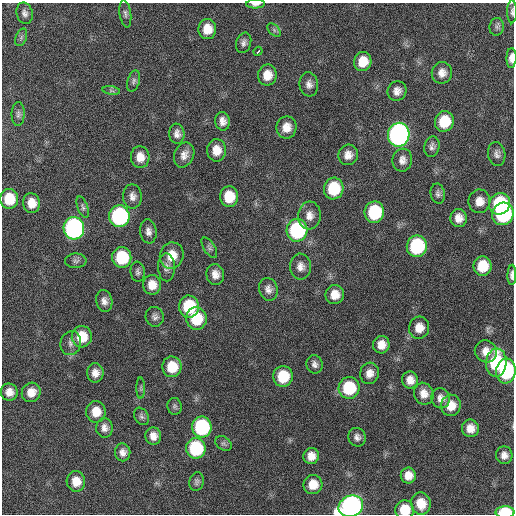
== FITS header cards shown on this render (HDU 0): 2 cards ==
NAXIS1  =                  512 / Axis length
NAXIS2  =                  512 / Axis length

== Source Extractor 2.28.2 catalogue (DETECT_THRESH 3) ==
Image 512 x 512 px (HDU 0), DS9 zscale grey, 1 PNG px = 1 image px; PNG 516 x 516 px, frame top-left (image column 1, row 512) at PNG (2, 3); each listed source drawn as its Kron ellipse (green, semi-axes under 4 px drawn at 4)
Background 119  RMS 11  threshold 34.3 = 3 sigma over >= 5 px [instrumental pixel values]
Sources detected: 107; all 107 listed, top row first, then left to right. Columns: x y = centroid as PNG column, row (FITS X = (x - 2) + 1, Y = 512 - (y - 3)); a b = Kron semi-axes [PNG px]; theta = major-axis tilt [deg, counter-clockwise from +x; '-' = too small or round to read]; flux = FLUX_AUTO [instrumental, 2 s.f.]
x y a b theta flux
256 4 9 4 3 2900
512 12 11 5 89 2200
25 13 11 8 -77 3600
125 14 14 5 -81 2500
497 27 9 7 81 2300
207 29 10 9 - 12000
274 30 8 5 -46 1800
21 37 9 5 71 2000
244 43 10 7 72 3300
258 51 4 3 - 5000
511 58 10 5 87 4800
363 62 9 8 - 13000
442 73 11 10 - 5900
267 75 10 9 - 9800
134 81 11 6 73 2400
309 84 12 9 -83 4500
111 91 9 4 -9 1600
397 91 10 9 - 5400
18 114 12 6 89 2500
223 121 9 7 -84 5100
444 121 10 9 - 24000
286 127 11 10 - 8500
177 134 10 7 -82 4300
399 135 12 10 78 300000
432 147 10 7 79 3200
217 150 11 9 89 9400
497 154 12 8 -79 3600
184 155 13 9 65 5900
348 155 10 9 - 6200
140 157 11 9 -84 8200
402 160 11 10 - 5100
334 189 11 10 - 33000
438 194 10 7 -80 2600
132 196 12 9 -88 4800
229 197 10 9 - 20000
9 199 10 9 - 21000
479 201 12 11 - 8000
32 203 10 8 -83 10000
500 204 11 10 - 64000
83 207 11 5 -69 2200
374 212 11 10 - 49000
503 214 11 10 - 85000
309 215 14 11 84 7300
119 216 11 10 - 130000
459 218 9 8 - 7000
74 228 11 10 - 230000
297 230 11 10 - 94000
148 231 12 8 -83 4400
417 246 11 10 - 73000
209 248 11 5 -57 2300
172 256 13 11 73 14000
122 257 10 9 - 37000
76 261 10 7 2 2600
483 266 10 9 - 19000
166 267 14 8 -89 4400
300 267 13 10 89 6000
138 272 10 7 -83 2500
215 274 10 9 - 6300
512 275 10 4 89 3200
152 285 10 9 - 9200
268 289 11 9 -73 4700
335 295 9 9 - 9200
104 301 11 8 -79 4300
189 307 11 10 - 41000
155 317 10 9 - 3200
196 319 11 10 - 29000
419 328 11 10 - 9200
82 337 10 10 - 19000
71 343 12 10 75 4200
381 345 9 8 - 8000
486 351 11 11 - 7500
496 363 14 10 85 59000
315 364 9 8 - 3500
172 367 10 9 - 19000
506 371 12 9 83 60000
95 373 10 8 90 5900
369 373 11 9 75 6800
283 376 10 9 - 28000
410 380 8 8 - 6500
141 388 10 4 -90 1500
349 388 11 10 - 42000
9 392 8 8 - 6700
31 392 10 9 - 8500
424 394 11 9 -70 7000
441 398 10 9 - 5000
451 405 11 10 - 11000
174 406 8 7 - 2100
96 412 11 9 90 11000
141 416 9 6 -58 2300
202 427 10 10 - 81000
104 428 10 8 -88 4400
470 428 9 8 - 7700
153 436 9 8 - 5900
357 437 9 8 - 3700
223 443 9 6 -34 2200
196 448 10 9 - 61000
123 452 9 7 -88 4700
504 455 9 8 - 5100
311 456 8 7 - 7300
408 475 8 7 - 7700
76 481 10 9 - 11000
197 482 9 7 78 2400
313 484 9 9 - 12000
421 504 11 10 - 13000
351 506 12 10 23 340000
405 510 9 9 - 17000
505 512 9 6 0 36000
At the frame edge (FLAGS 8, measured only in part): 7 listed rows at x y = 256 4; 512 12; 511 58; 512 275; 351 506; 405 510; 505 512